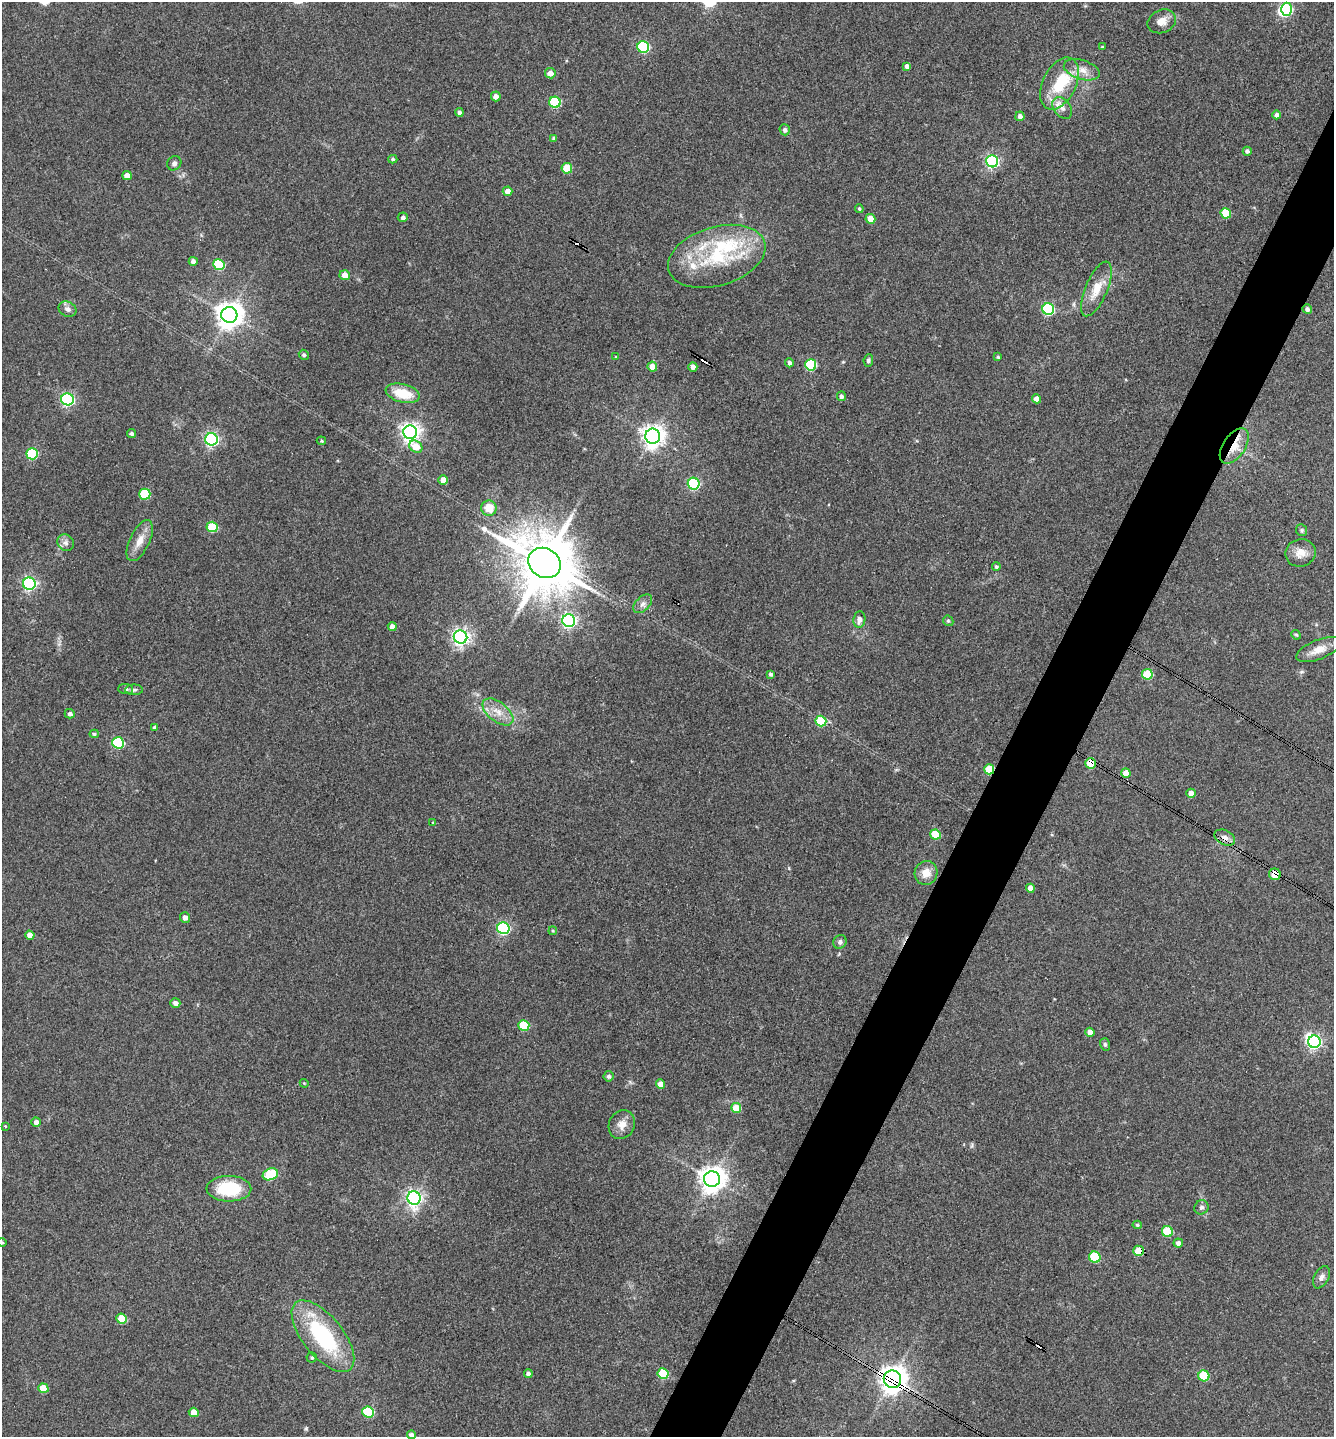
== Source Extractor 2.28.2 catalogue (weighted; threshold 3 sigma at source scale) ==
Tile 10 of 4 x 4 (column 2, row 3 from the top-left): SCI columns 1478-2809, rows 1440-2874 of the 5756 x 5746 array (HDU 1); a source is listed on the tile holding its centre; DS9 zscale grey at full resolution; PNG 1336 x 1439 px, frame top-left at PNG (2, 2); each listed source drawn as its Kron ellipse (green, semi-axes under 4 px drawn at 4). Shown black and unused: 5% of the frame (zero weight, under 3 of 4 exposures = <1% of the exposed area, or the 3 px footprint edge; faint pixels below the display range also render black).
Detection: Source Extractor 2.28.2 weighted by HDU 2 'WHT'; one run over the whole footprint, this tile lists its part. Background 0.1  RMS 0.0084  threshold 0.0378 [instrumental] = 3 sigma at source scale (4.5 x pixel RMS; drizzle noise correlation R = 1.50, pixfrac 1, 0.05/0.05 arcsec/px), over >= 5 px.
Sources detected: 146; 3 inside a brighter object's white glare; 3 cosmic-ray / hot-pixel residue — neither listed nor drawn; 4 inside a brighter listed object's ellipse — not listed separately; the other 136 listed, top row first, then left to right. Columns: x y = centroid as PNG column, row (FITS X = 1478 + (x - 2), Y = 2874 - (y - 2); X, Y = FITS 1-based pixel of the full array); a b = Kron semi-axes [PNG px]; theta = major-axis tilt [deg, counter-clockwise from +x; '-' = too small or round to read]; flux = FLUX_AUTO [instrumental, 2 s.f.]
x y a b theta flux
1287 9 6 5 - 80
1162 21 15 11 24 7.9
643 47 6 5 - 88
1102 47 3 3 - 0.69
907 66 4 4 - 3.3
1082 70 18 9 -17 9.2
550 73 5 5 - 6.4
1060 83 28 16 63 33
496 96 5 5 - 4.5
555 102 6 5 - 55
1062 108 12 8 -53 5.4
459 112 4 4 - 2.4
1277 115 4 4 - 2.9
1020 116 5 4 - 3.8
785 130 5 5 - 2.8
554 138 4 3 - 1.7
1247 151 4 4 - 1.9
393 159 4 4 - 1.2
992 161 6 6 - 150
174 163 7 6 - 2.6
567 168 5 5 - 26
127 176 4 4 - 7.1
508 191 5 4 - 6.4
859 209 4 3 - 1.2
1226 213 5 5 - 33
403 217 5 5 - 2.8
870 219 5 4 - 14
717 256 50 29 16 70
193 261 4 4 - 3.6
219 265 6 5 - 48
345 275 5 5 - 7.5
1096 289 29 11 67 16
68 309 9 7 -23 3.5
1048 309 6 5 - 97
1307 309 5 4 - 2.8
229 315 8 8 - 930
304 355 5 4 - 1.6
616 357 4 3 - 0.66
998 357 4 3 - 1.2
868 360 6 4 83 1.9
789 363 5 4 - 2.4
811 365 6 5 - 62
652 367 5 5 - 11
693 367 4 4 - 4.3
403 393 17 9 -14 22
841 396 5 4 - 2.5
68 399 6 6 - 150
1036 399 4 4 - 5.9
410 432 7 6 - 450
131 433 5 4 - 1.7
653 436 7 7 - 620
211 439 6 6 - 190
321 441 4 4 - 1
1234 446 20 11 56 14
416 447 7 5 -34 14
32 454 6 5 - 66
443 480 5 4 - 9
694 484 6 5 - 110
145 494 6 5 - 44
489 508 8 7 - 14
212 527 5 5 - 36
1302 530 6 5 - 1.3
140 541 22 10 65 10
66 543 9 7 -45 3.3
1300 553 15 13 19 9.4
545 563 17 14 -34 6000
996 567 4 4 - 1.7
29 584 6 6 - 180
643 604 11 6 45 3.9
859 619 8 6 81 4.7
569 621 6 6 - 220
948 621 6 5 - 1.3
392 627 4 4 - 5
1296 635 5 4 - 1.1
460 637 7 6 - 310
1319 650 23 9 22 11
770 674 4 3 - 1.7
1147 674 5 5 - 35
126 689 7 5 -1 2.1
134 690 9 5 0 2.1
498 712 18 9 -38 10
70 714 5 4 - 2.5
821 721 5 5 - 42
155 727 4 3 - 2.2
94 734 4 4 - 1.5
118 743 6 5 - 79
1091 763 5 5 - 32
989 769 5 5 - 34
1126 773 5 4 - 8.8
1191 793 4 4 - 6.8
433 823 4 4 - 1.2
935 835 5 5 - 30
1225 838 11 7 -27 5.2
926 873 12 11 - 9.9
1275 874 6 5 - 16
1030 888 4 4 - 5
185 917 5 5 - 4.2
503 928 6 6 - 130
553 931 4 3 - 0.93
30 935 5 4 - 6
840 942 7 6 - 2.5
175 1003 5 5 - 3.6
524 1025 5 5 - 36
1090 1032 5 4 - 5.5
1314 1042 6 6 - 200
1105 1044 6 5 - 1.7
608 1076 5 5 - 2.4
304 1083 4 3 - 0.7
660 1084 5 4 - 7.1
736 1108 5 5 - 22
36 1122 5 4 - 4.4
622 1125 15 13 62 8.1
5 1126 4 3 - 0.62
270 1174 8 5 21 53
712 1179 8 8 - 890
229 1189 22 13 0 43
414 1198 7 6 - 270
1201 1207 7 6 - 2.4
1137 1225 5 4 - 1.3
1167 1232 5 5 - 34
2 1242 4 4 - 0.95
1178 1243 5 4 - 3.9
1138 1251 5 5 - 18
1095 1257 6 5 - 48
1321 1277 12 7 62 3.9
122 1319 5 5 - 23
323 1336 43 20 -51 87
312 1358 5 5 - 1.3
663 1373 5 5 - 40
528 1374 4 4 - 3.4
1204 1376 5 5 - 43
892 1379 9 8 - 890
43 1388 5 4 - 19
194 1412 5 4 - 13
368 1412 6 5 - 54
411 1435 4 4 - 3.7
Overlapping masked pixels (flux is a lower limit): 7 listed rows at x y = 1234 446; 1091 763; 989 769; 1225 838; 1275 874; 1138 1251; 892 1379
Isophote crosses this tile's border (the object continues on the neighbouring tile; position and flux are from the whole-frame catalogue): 2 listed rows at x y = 2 1242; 411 1435